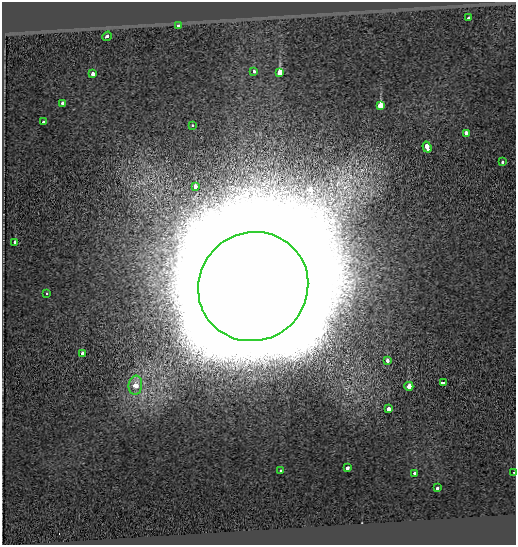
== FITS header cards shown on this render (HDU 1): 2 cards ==
NAXIS1  =                  514
NAXIS2  =                  543

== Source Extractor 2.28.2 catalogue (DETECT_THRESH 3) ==
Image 514 x 543 px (HDU 1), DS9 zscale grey, 1 PNG px = 1 image px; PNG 518 x 547 px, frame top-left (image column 1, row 543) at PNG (2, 2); each listed source drawn as its Kron ellipse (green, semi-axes under 4 px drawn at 4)
Background -0.192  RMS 0.11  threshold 0.316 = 3 sigma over >= 5 px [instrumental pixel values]
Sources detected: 28; all 28 listed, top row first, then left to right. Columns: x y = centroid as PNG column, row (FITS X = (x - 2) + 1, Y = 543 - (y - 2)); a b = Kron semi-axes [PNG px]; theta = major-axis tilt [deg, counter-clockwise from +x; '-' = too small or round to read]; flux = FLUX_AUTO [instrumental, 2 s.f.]
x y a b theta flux
468 18 3 3 - 2.3e+01
179 26 3 3 - 6.4e+01
107 36 5 3 - 3.4e+02
254 72 3 3 - 5.6e+01
280 72 4 3 - 1.1e+03
93 74 4 3 - 9.6e+01
63 103 4 3 - 7.0e+01
381 105 3 3 - 5.2e+03
43 122 3 3 - 1.5e+02
192 125 3 3 - 2.3e+01
466 134 4 3 - 3.1e+02
427 147 5 3 - 2.8e+02
502 162 3 3 - 1.1e+02
195 187 4 3 - 1.1e+02
15 242 3 3 - 1.0e+02
253 286 56 54 39 2.5e+06
46 293 3 3 - 2.0e+01
82 354 4 3 - 1.6e+02
387 361 4 3 - 6.9e+01
443 382 4 3 - 2.4e+02
135 385 9 7 85 1.8e+02
409 386 4 4 - 2.6e+02
388 409 3 3 - 1.2e+02
347 468 3 3 - 8.3e+01
280 470 3 3 - 4.5e+01
514 472 3 2 - 2.3e+01
415 474 3 3 - 6.5e+01
437 488 3 3 - 7.4e+01
At the frame edge (FLAGS 8, measured only in part): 1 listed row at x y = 514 472